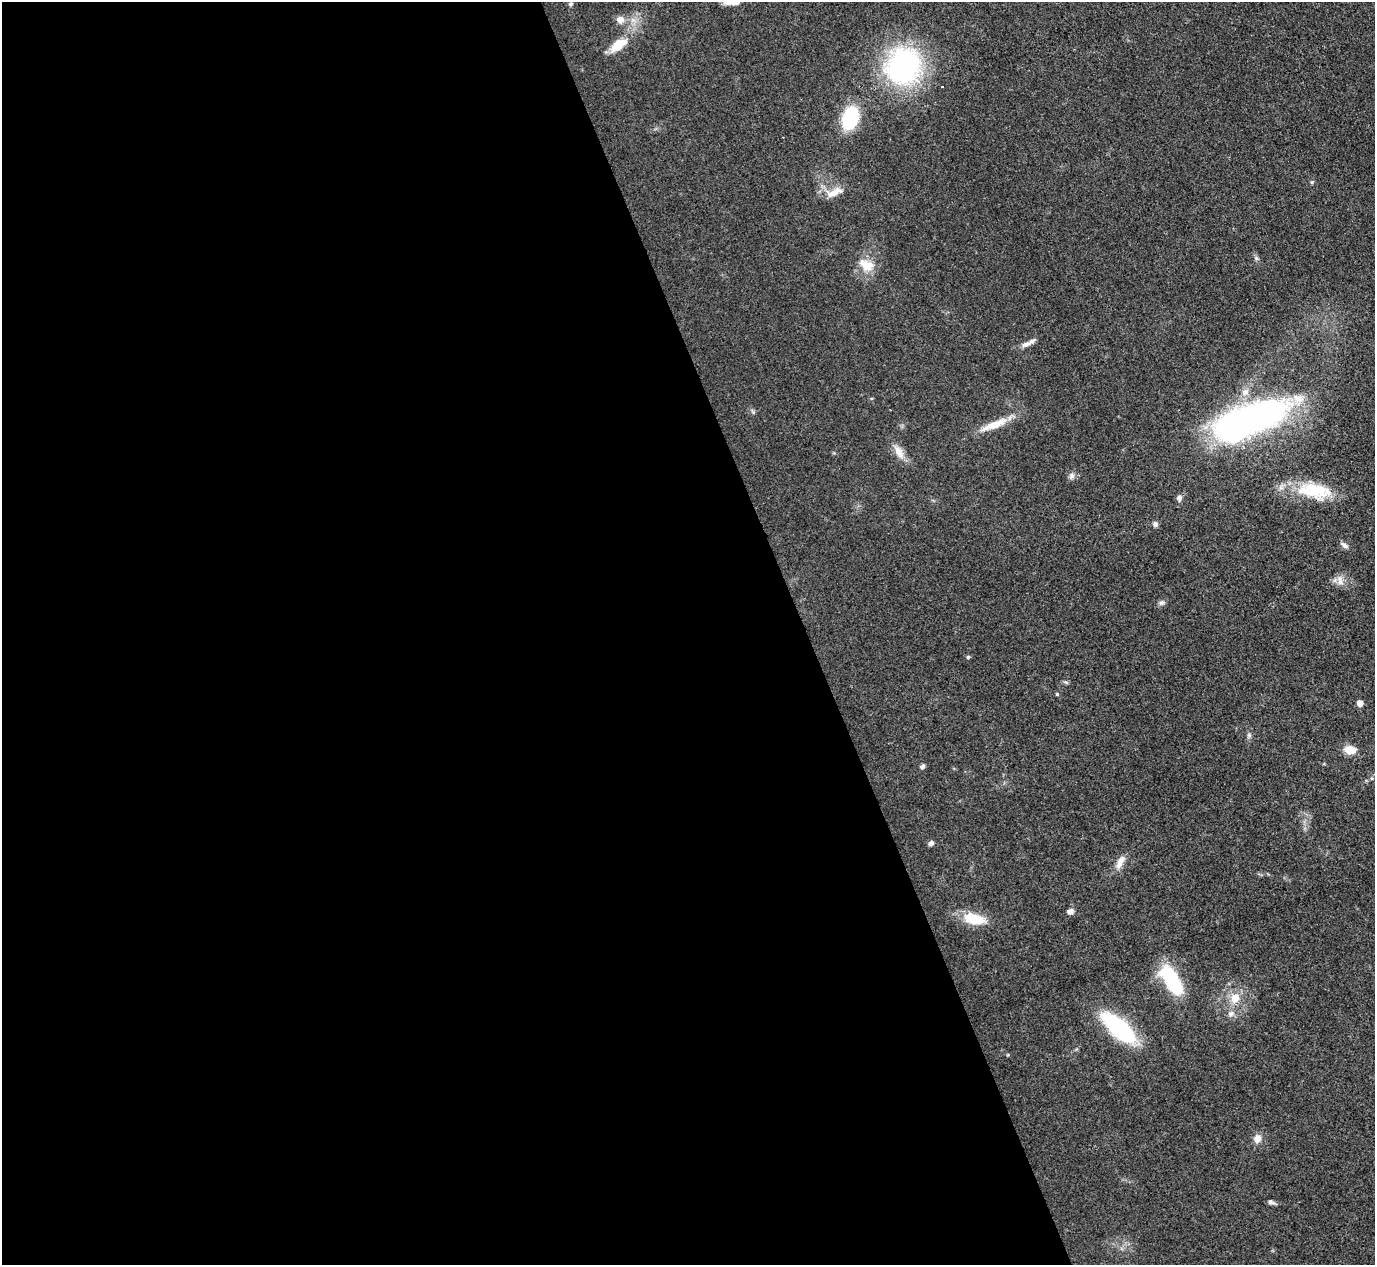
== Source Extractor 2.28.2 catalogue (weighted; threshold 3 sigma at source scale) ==
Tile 9 of 4 x 4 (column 1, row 3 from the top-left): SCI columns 2-1374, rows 1412-2674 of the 5494 x 5480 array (HDU 1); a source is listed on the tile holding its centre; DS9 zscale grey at full resolution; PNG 1377 x 1267 px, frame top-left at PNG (2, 2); no overlay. Shown black and unused: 59% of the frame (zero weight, under 3 of 4 exposures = <1% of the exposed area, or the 3 px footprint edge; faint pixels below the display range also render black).
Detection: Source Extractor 2.28.2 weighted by HDU 2 'WHT'; one run over the whole footprint, this tile lists its part. Background 0.0878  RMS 0.0065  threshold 0.0293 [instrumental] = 3 sigma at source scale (4.5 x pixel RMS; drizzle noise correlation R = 1.50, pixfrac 1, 0.05/0.05 arcsec/px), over >= 5 px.
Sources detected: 37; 1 cosmic-ray / hot-pixel residue — not listed; the other 36 listed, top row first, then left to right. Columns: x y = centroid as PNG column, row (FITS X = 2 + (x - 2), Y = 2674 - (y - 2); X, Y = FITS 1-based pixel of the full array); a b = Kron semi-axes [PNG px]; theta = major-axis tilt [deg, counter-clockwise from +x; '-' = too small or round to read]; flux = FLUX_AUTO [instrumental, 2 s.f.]
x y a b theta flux
570 4 6 5 - 1.1
620 20 11 9 -10 4.1
618 45 23 12 36 13
903 66 27 23 63 160
850 118 24 15 75 38
1312 182 5 4 - 0.79
834 192 23 9 22 8
1256 258 6 5 - 1.3
866 265 23 14 -27 11
1026 344 14 7 23 4
1248 419 72 27 21 260
995 424 41 9 23 13
899 452 21 9 -58 6.9
1071 476 9 8 - 2.3
1316 490 43 20 -18 29
1179 498 7 7 - 2.2
1155 524 7 6 - 1.9
1344 545 11 6 -38 2.5
1340 582 10 8 -76 3.9
1161 603 8 7 - 1.8
968 657 4 4 - 0.95
1057 694 5 3 - 0.6
1360 703 5 4 - 7.1
1249 735 5 5 - 1.2
1350 750 10 7 -7 11
923 766 7 5 56 1.7
931 843 6 5 - 2
1120 862 21 8 65 5.6
1070 911 8 6 26 2.8
974 919 27 13 -13 17
1172 981 34 13 -58 49
1235 998 14 11 70 9.6
1231 1013 8 7 - 2.8
1119 1028 30 12 -42 100
1257 1138 11 9 66 4.5
1271 1202 9 5 -11 1.8